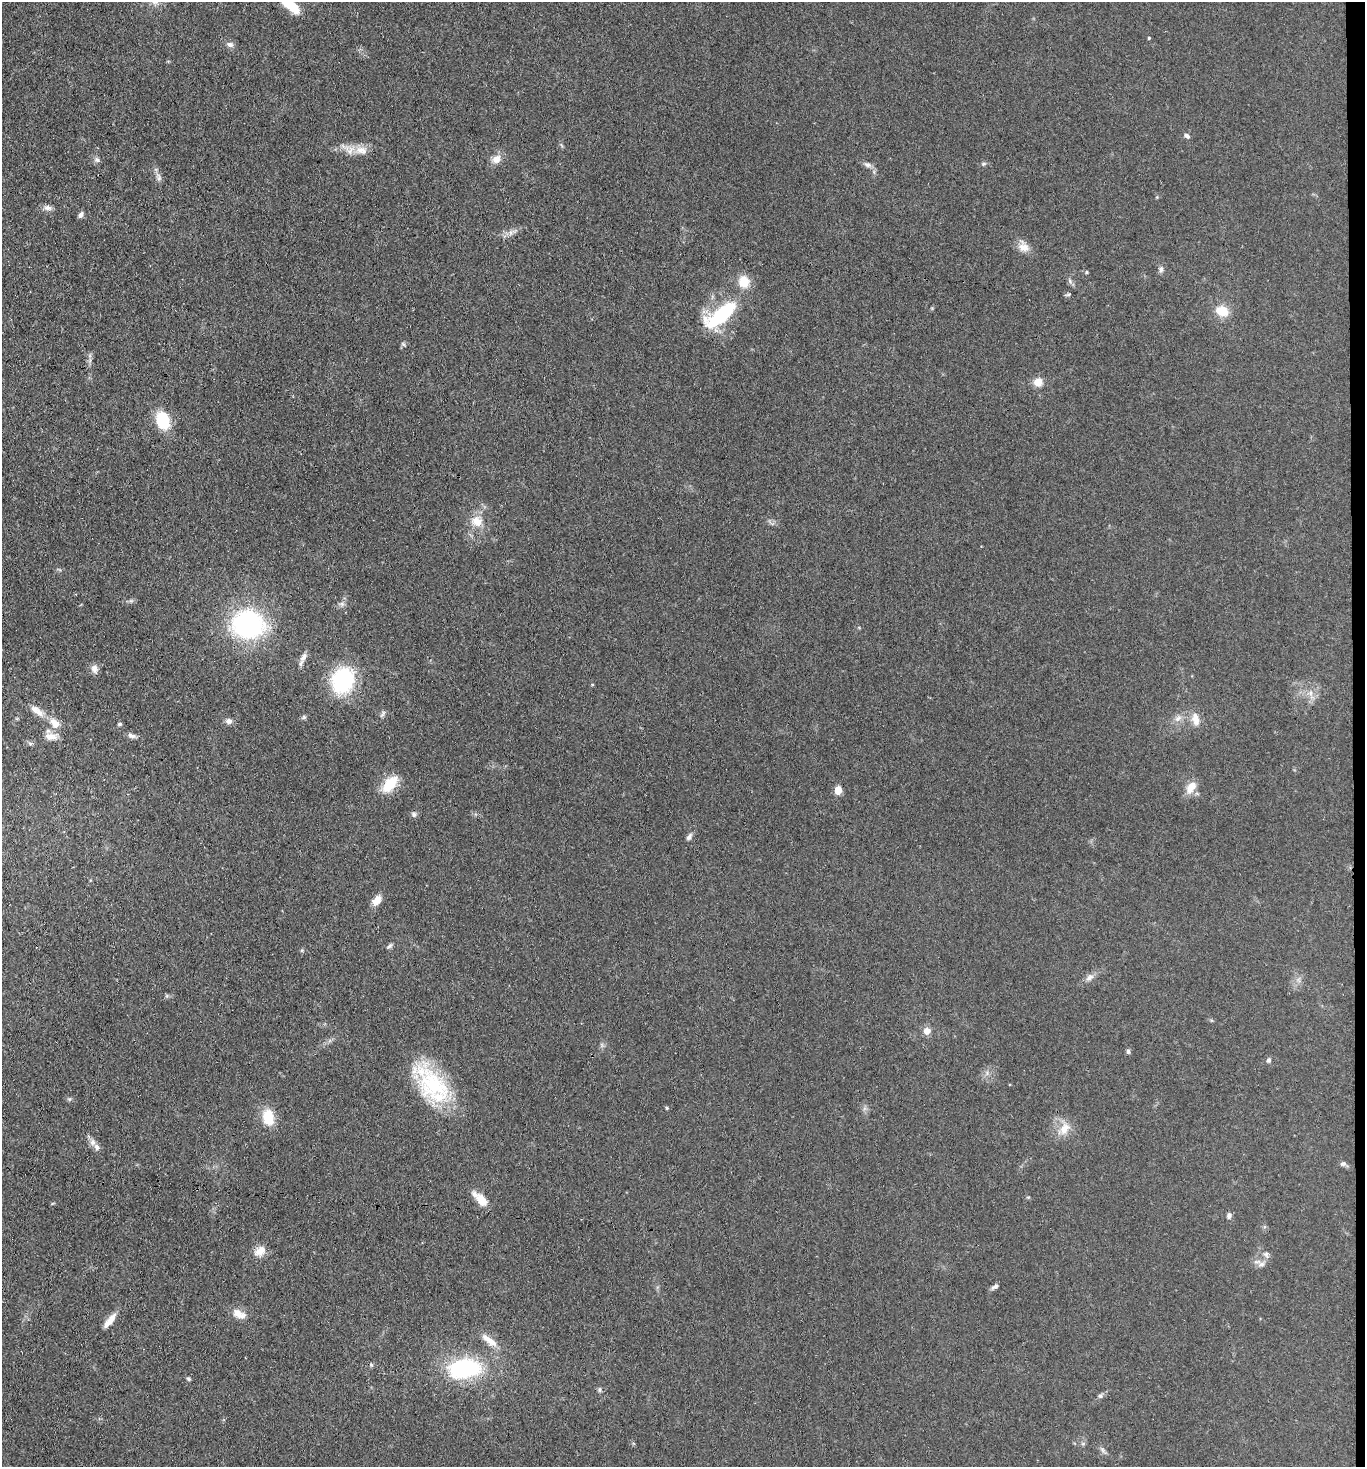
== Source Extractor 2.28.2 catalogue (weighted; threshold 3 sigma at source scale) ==
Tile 6 of 3 x 3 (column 3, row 2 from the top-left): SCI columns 2886-4248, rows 1472-2936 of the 4486 x 4408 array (HDU 1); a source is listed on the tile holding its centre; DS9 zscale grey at full resolution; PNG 1367 x 1469 px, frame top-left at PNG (2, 2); no overlay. Shown black and unused: <1% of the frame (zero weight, under 3 of 4 exposures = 5% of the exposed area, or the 3 px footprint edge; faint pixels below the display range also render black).
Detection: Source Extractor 2.28.2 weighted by HDU 2 'WHT'; one run over the whole footprint, this tile lists its part. Background 0.0693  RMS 0.0072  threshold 0.0323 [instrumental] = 3 sigma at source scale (4.5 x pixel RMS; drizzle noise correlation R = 1.50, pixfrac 1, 0.05/0.05 arcsec/px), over >= 5 px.
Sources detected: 74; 1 inside a brighter listed object's ellipse — not listed separately; the other 73 listed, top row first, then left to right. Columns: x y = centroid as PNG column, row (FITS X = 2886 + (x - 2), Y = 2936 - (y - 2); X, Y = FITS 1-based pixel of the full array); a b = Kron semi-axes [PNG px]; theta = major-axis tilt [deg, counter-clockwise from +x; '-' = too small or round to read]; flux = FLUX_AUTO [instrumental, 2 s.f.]
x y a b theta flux
291 6 22 9 -38 17
1149 38 4 3 - 0.82
230 45 9 6 -22 2.7
1187 136 8 5 -42 1.7
362 150 20 10 -14 8.8
496 159 12 9 47 5.7
97 160 8 6 -52 1.9
983 164 7 4 32 1.1
868 165 10 6 -18 2.6
159 177 14 6 -73 2.9
48 208 11 7 -16 3.2
81 214 9 6 61 2.1
1024 247 15 12 -47 6.3
1161 269 8 6 -84 2.1
1086 272 5 3 - 0.68
1070 281 6 5 - 1.5
744 282 13 11 -73 12
1222 311 13 10 -23 13
721 314 26 10 37 73
403 344 6 4 -18 1
1038 382 9 9 - 7.2
163 420 15 10 -72 32
477 521 15 12 -19 9.2
342 604 7 4 -19 1.5
248 624 26 22 -11 120
303 657 14 7 60 3.8
94 669 11 9 -82 3.7
343 680 19 16 73 89
592 684 5 3 - 0.63
1310 693 7 6 - 2.5
39 712 14 9 -41 6.1
383 714 11 4 55 1.7
304 717 6 5 - 1.2
1178 719 10 7 48 3.3
1195 719 18 10 -79 7
229 721 9 7 -10 2.6
55 723 12 8 -52 7.8
119 724 5 4 - 1.4
51 736 17 9 -1 6
131 736 11 6 -17 2.6
30 743 6 4 -19 1.2
390 784 24 12 50 17
1191 787 18 11 54 7.7
838 790 5 5 - 17
414 815 7 7 - 2
689 837 9 5 54 2.3
377 900 14 9 50 5.9
389 946 9 4 38 1.4
1089 977 11 7 31 3.3
927 1031 6 6 - 6.5
1128 1051 6 4 -80 1.4
1269 1060 6 5 - 1.6
434 1084 50 31 -39 63
69 1099 6 4 89 0.99
667 1108 6 3 -70 0.7
268 1117 16 11 -85 18
1065 1128 19 12 52 9.1
93 1142 9 7 -74 3.7
1343 1164 10 5 17 1.7
482 1200 18 10 -49 9.4
1229 1216 7 5 82 2.1
260 1251 16 11 33 6.6
1266 1254 8 7 - 2.2
1261 1264 10 6 12 3
995 1286 11 5 32 1.9
239 1314 18 10 -24 7
110 1321 21 7 51 6.8
489 1340 26 8 -36 7.9
465 1368 30 17 6 78
188 1379 6 4 -23 1.1
599 1390 6 5 - 1.3
1100 1396 7 5 74 1.5
1102 1450 8 5 -46 1.7
Isophote crosses this tile's border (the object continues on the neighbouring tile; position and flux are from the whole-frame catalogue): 1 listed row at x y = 291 6